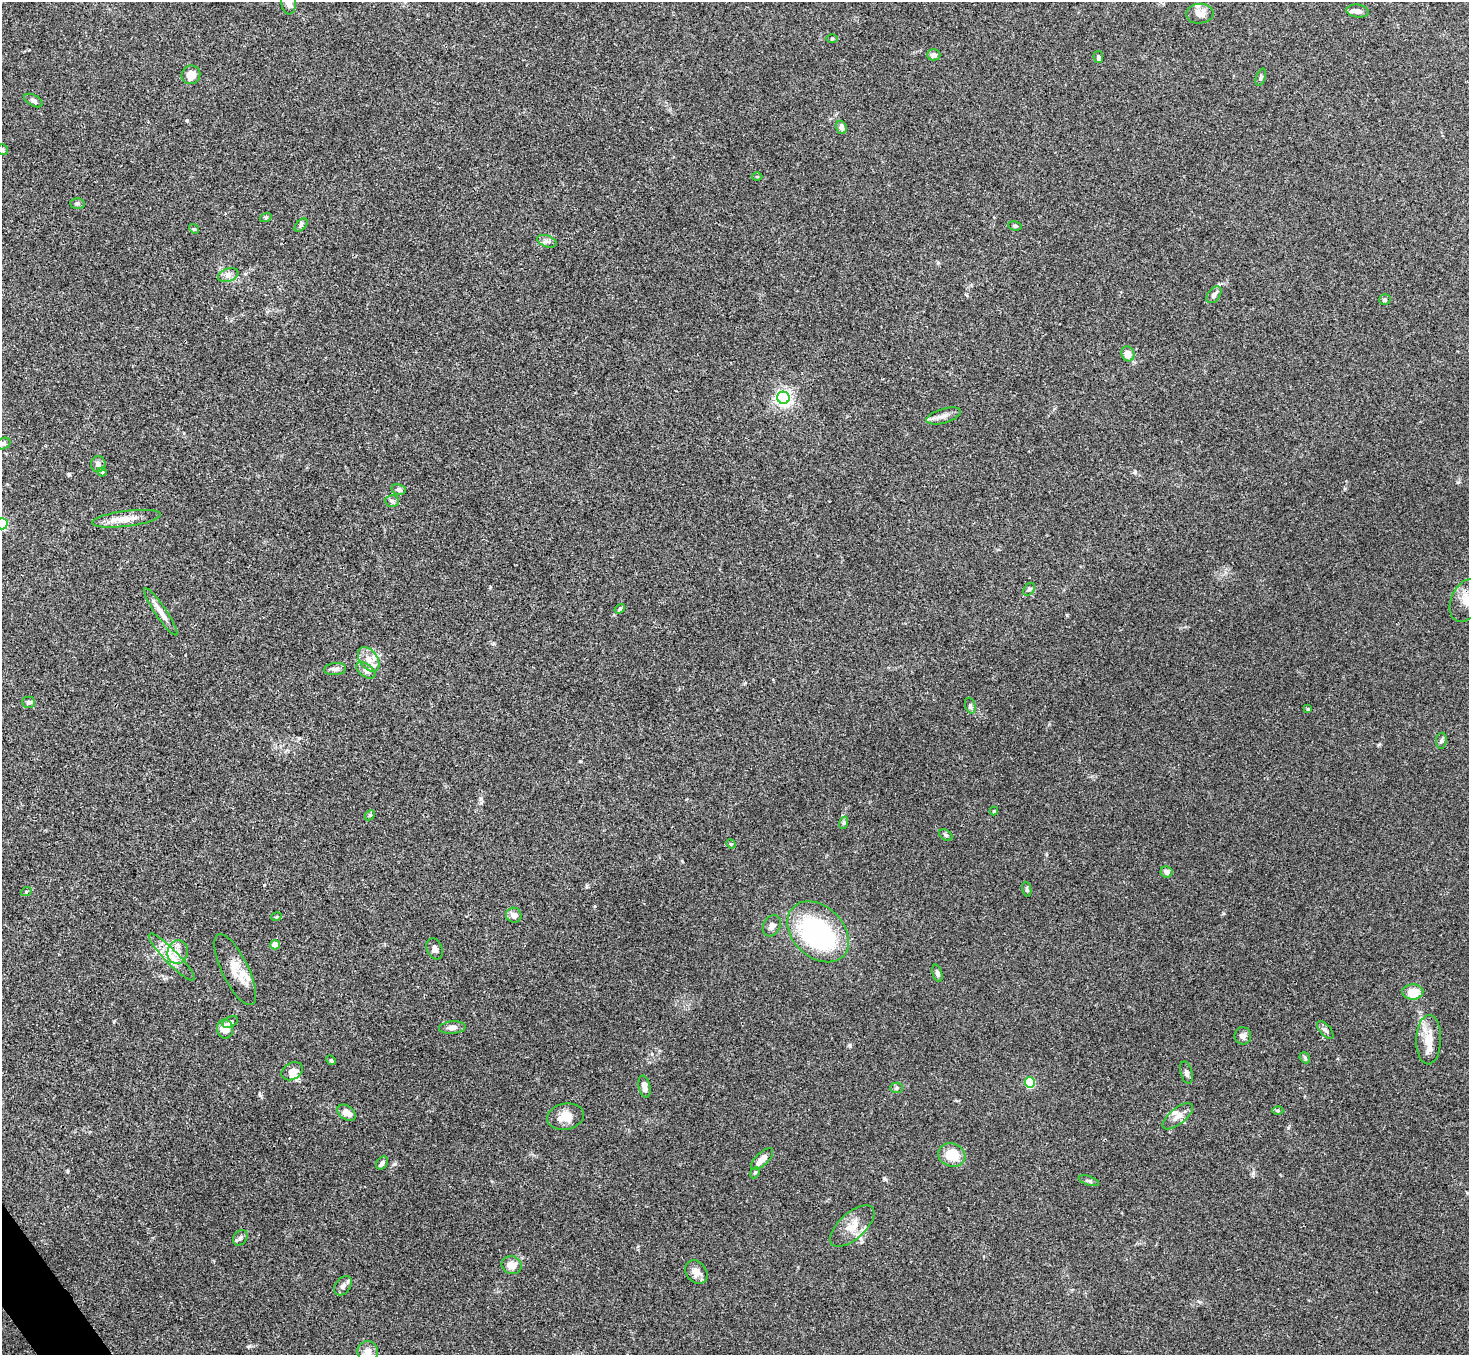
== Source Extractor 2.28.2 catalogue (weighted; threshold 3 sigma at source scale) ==
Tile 7 of 4 x 4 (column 3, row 2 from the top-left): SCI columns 2939-4405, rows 2868-4220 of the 5878 x 5873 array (HDU 1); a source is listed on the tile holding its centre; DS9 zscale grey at full resolution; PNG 1471 x 1357 px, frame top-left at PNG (2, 2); each listed source drawn as its Kron ellipse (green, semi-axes under 4 px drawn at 4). Shown black and unused: <1% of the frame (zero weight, under 3 of 4 exposures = <1% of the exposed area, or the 3 px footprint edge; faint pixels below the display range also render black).
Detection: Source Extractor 2.28.2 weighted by HDU 2 'WHT'; one run over the whole footprint, this tile lists its part. Background 0.0767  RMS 0.0058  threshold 0.0259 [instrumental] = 3 sigma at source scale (4.5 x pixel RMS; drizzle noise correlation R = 1.50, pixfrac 1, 0.05/0.05 arcsec/px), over >= 5 px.
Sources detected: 94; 1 inside a brighter object's white glare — neither listed nor drawn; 4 inside a brighter listed object's ellipse — not listed separately; the other 89 listed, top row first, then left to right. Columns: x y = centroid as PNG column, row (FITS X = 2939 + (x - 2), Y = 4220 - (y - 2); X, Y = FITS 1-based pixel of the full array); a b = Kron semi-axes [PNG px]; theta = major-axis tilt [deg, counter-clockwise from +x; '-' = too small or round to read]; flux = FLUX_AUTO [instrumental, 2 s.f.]
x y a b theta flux
289 2 12 7 -85 3.9
1358 11 11 6 -6 2.7
1200 14 14 10 5 4
832 39 5 3 - 0.56
934 55 6 5 - 2.3
1098 57 6 4 -80 1.1
191 75 9 9 - 5.8
1261 77 9 4 72 1.1
33 100 10 5 -29 1.6
841 127 7 5 -70 2.2
3 150 6 5 - 0.93
757 177 5 3 - 0.47
77 203 7 5 1 1.1
266 217 6 4 18 0.76
301 225 8 4 46 1.1
1015 226 7 4 -9 1
194 229 5 4 - 0.59
547 241 10 5 -20 1.9
228 275 10 6 20 2.4
1214 295 9 6 52 1.8
1385 300 6 5 - 0.9
1128 354 7 6 - 5
783 398 6 6 - 190
943 416 18 7 17 3.6
3 443 7 5 24 1.2
98 464 8 7 - 2.2
102 472 4 4 - 0.75
399 489 7 5 -11 1.8
392 501 7 6 - 1.4
126 519 34 8 7 7.6
2 524 6 5 - 62
1029 589 7 5 52 1.1
1466 600 23 15 64 10
620 609 5 4 - 0.68
161 612 28 5 -56 4.8
369 659 13 9 -53 5.3
335 669 11 6 5 2.5
366 670 11 6 -37 2.3
29 702 6 5 - 1.4
970 706 8 5 -72 1.2
1308 709 4 3 - 0.96
1441 741 8 5 84 1.2
994 811 4 3 - 0.55
370 815 6 4 45 0.73
843 823 6 4 70 0.84
946 835 7 5 -37 1.1
731 844 5 4 - 0.65
1167 872 6 5 - 2.2
1027 889 7 4 -78 1
26 892 5 3 - 0.57
514 915 8 7 - 3.4
276 917 5 3 - 0.49
772 926 11 8 62 2.5
818 932 35 25 -44 95
275 945 5 4 - 6.6
435 949 11 7 -68 2.2
178 952 12 10 76 5
172 957 32 7 -46 8.3
235 970 39 13 -64 11
937 973 9 4 -74 1.9
1413 992 10 7 1 11
230 1022 8 5 29 1.6
452 1028 13 6 4 2.7
225 1029 9 8 - 7.1
1325 1030 11 5 -49 1.8
1243 1036 8 8 - 2.1
1429 1040 25 12 88 9.4
1305 1058 6 4 -48 0.8
331 1060 5 4 - 0.77
292 1071 11 8 29 3.7
1186 1073 11 6 -74 1.6
1030 1083 5 5 - 35
644 1087 11 5 -78 3.4
896 1088 6 5 - 0.93
1278 1110 5 3 - 0.72
346 1113 10 7 -35 3.9
1178 1116 18 8 39 5
565 1117 18 13 10 7.5
952 1155 14 11 -19 13
762 1159 14 6 44 5.6
382 1163 7 5 54 1.8
755 1173 6 4 66 0.75
1089 1181 10 4 -18 1.2
852 1226 27 13 42 9
240 1238 8 6 52 1.7
512 1265 10 9 - 5.1
696 1272 13 10 -52 4.3
343 1286 11 7 53 2.5
368 1352 10 10 - 4.1
Isophote crosses this tile's border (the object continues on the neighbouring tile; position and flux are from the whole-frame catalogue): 5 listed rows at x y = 289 2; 3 150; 3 443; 2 524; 1466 600
Unlisted compact peaks at least as high as the median listed source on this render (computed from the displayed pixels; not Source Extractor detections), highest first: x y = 249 1346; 67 1171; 1288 1128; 1135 472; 187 120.